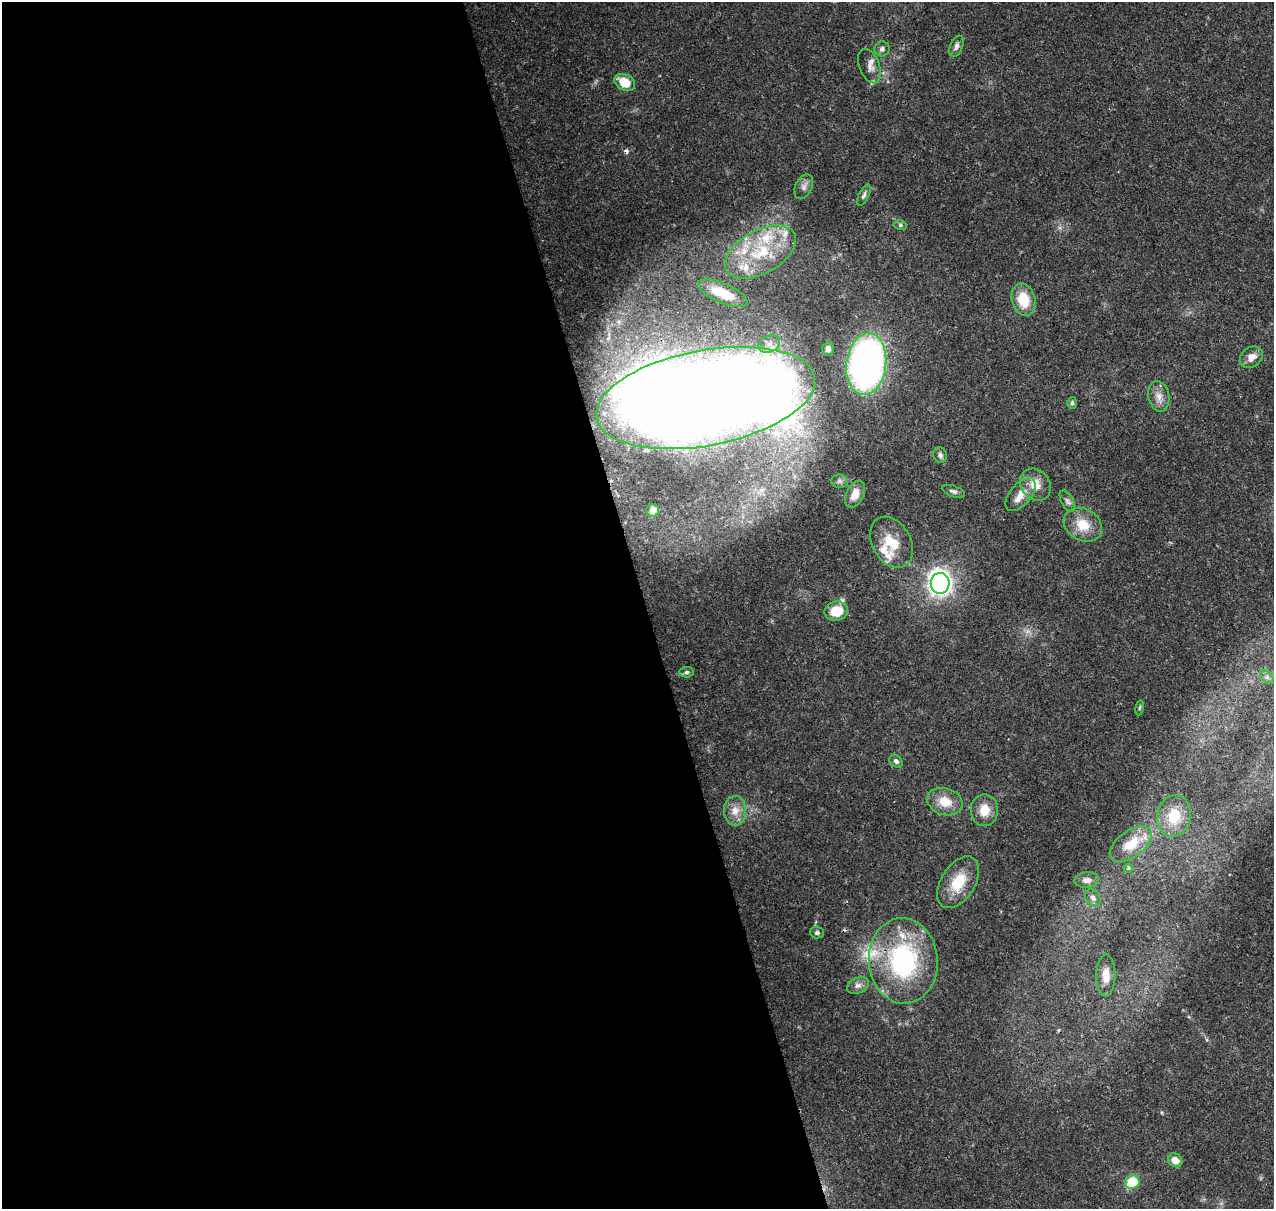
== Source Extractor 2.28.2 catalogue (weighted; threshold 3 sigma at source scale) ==
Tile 9 of 4 x 4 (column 1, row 3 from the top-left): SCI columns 117-1388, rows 1338-2544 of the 5323 x 5039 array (HDU 1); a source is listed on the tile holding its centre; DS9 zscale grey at full resolution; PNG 1276 x 1211 px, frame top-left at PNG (2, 2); each listed source drawn as its Kron ellipse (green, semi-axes under 4 px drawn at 4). Shown black and unused: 51% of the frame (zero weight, under 3 of 4 exposures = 8% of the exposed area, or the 3 px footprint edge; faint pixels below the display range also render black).
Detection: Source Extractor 2.28.2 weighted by HDU 2 'WHT'; one run over the whole footprint, this tile lists its part. Background 0.0758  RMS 0.0035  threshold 0.0156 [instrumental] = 3 sigma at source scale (4.5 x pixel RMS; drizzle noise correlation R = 1.50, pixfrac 1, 0.0396/0.0396 arcsec/px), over >= 5 px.
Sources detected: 58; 1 inside a brighter object's white glare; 1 cosmic-ray / hot-pixel residue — neither listed nor drawn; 8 inside a brighter listed object's ellipse — not listed separately; the other 48 listed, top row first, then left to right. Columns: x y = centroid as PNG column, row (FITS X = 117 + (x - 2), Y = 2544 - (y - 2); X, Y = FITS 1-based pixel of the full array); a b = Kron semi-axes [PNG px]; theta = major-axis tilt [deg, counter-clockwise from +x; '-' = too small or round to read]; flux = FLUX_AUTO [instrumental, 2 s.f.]
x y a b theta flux
956 46 11 6 68 1.3
882 49 8 7 - 1.2
870 66 18 10 -69 2.8
625 82 11 8 -29 7.1
804 187 13 8 63 1.8
864 195 11 5 64 0.94
900 225 6 5 - 0.66
760 252 38 22 29 21
723 293 26 10 -23 9.1
1023 300 16 11 -76 9.5
769 344 11 8 23 2.5
828 349 7 5 88 1.8
1251 357 12 9 38 2.9
866 364 31 20 83 130
1159 396 15 10 -79 3.2
705 398 111 47 11 980
1072 403 6 5 - 0.79
940 455 8 6 -79 1.1
839 481 8 6 -1 1.1
1035 485 17 14 -49 5.3
953 491 12 5 -19 1.1
855 494 14 8 64 4.6
1021 495 20 10 50 4.4
1067 501 12 6 -60 1.2
653 510 6 6 - 2.3
1083 525 20 15 -30 7.5
891 542 27 19 -61 10
940 583 10 9 - 200
836 611 12 9 11 8.4
686 672 7 5 4 0.72
1267 677 8 5 -46 1
1140 708 7 3 80 0.46
896 761 7 5 -42 1
945 802 18 13 -17 6.5
984 810 16 13 89 5.7
735 811 15 11 88 3.8
1174 816 21 17 79 11
1131 844 24 13 36 8.6
1128 868 5 4 - 0.53
1087 880 12 8 4 1.8
958 882 29 17 58 10
1093 898 9 7 -51 1.3
817 933 7 6 - 0.78
903 961 43 34 -86 49
1106 975 21 9 89 4.2
858 985 11 7 24 1.7
1175 1160 7 6 - 3.4
1132 1182 7 6 - 14
Overlapping masked pixels (flux is a lower limit): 1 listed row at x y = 705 398